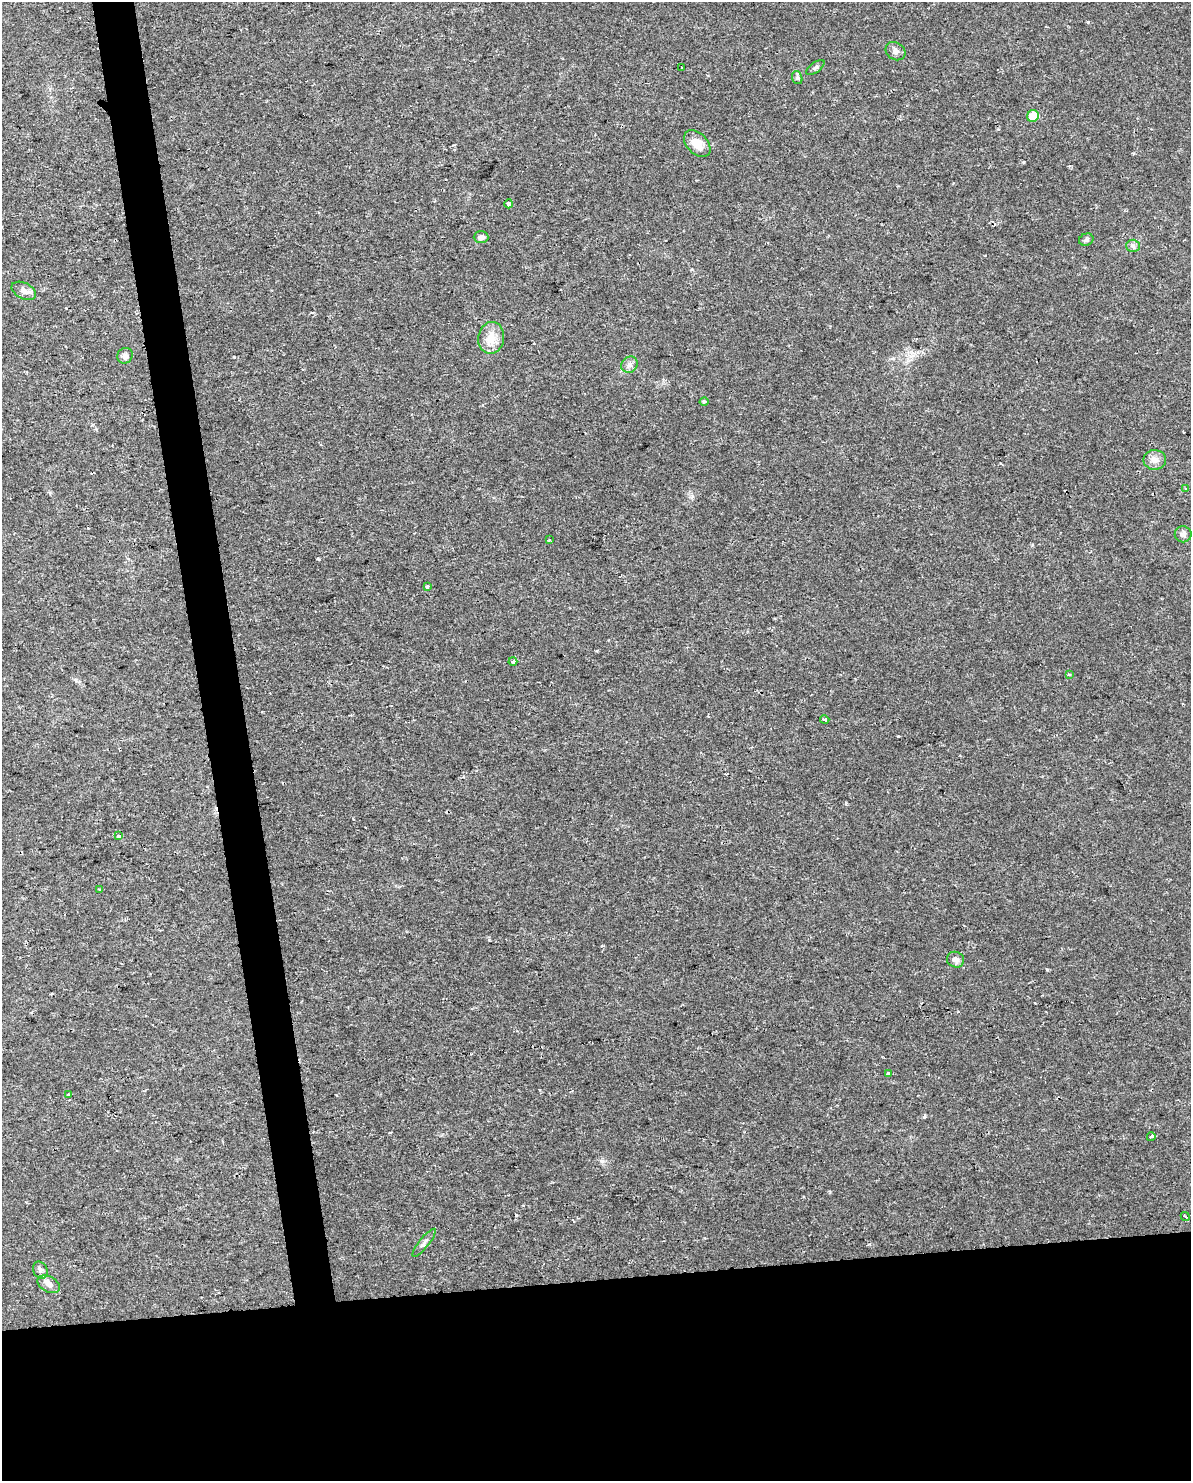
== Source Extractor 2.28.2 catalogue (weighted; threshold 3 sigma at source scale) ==
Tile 11 of 4 x 3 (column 3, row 3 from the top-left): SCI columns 2378-3566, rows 63-1541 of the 4754 x 4517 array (HDU 1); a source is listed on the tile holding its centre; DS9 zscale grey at full resolution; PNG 1193 x 1483 px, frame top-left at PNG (2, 2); each listed source drawn as its Kron ellipse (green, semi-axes under 4 px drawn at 4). Shown black and unused: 17% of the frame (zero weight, under 2 of 3 exposures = <1% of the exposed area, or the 3 px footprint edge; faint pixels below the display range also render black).
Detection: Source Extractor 2.28.2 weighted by HDU 2 'WHT'; one run over the whole footprint, this tile lists its part. Background 0.00454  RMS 0.0028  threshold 0.0125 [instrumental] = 3 sigma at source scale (4.5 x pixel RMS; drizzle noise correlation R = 1.50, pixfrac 1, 0.0396/0.0396 arcsec/px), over >= 5 px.
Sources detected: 43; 9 cosmic-ray / hot-pixel residue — neither listed nor drawn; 1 inside a brighter listed object's ellipse — not listed separately; the other 33 listed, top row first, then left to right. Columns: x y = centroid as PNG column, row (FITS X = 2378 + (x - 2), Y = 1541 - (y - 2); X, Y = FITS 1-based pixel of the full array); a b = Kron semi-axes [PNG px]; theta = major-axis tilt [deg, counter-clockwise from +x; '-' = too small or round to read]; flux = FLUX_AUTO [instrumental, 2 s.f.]
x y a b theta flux
895 51 10 8 -32 1.3
682 68 3 3 - 0.57
815 68 11 5 37 0.65
797 78 7 5 -71 0.54
1033 116 6 5 - 4.8
697 144 16 10 -45 3.6
509 204 4 4 - 1.9
481 237 7 6 - 1.2
1086 240 7 6 - 0.63
1133 246 6 6 - 0.73
24 291 13 8 -27 1.5
491 338 16 13 80 4
125 356 8 7 - 1
629 365 9 7 43 1.2
704 401 4 4 - 0.39
1155 460 11 10 - 2.1
1186 488 4 2 - 0.27
1183 534 8 8 - 1
549 540 3 3 - 0.57
427 587 4 3 - 1.1
513 661 4 3 - 1.4
1069 675 4 3 - 0.29
825 720 4 3 - 0.87
119 836 3 3 - 4.3
99 890 3 3 - 0.61
956 960 9 7 -22 1.4
888 1073 3 3 - 0.86
68 1095 3 3 - 0.63
1151 1137 4 3 - 3.4
1185 1217 5 3 - 0.35
424 1243 17 5 51 1
40 1270 9 7 -64 0.96
49 1284 12 7 -28 1.4
Unlisted compact peaks at least as high as the median listed source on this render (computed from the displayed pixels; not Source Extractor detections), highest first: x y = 898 736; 924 1117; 602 1161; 1088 22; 318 559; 234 357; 1047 970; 1024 162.